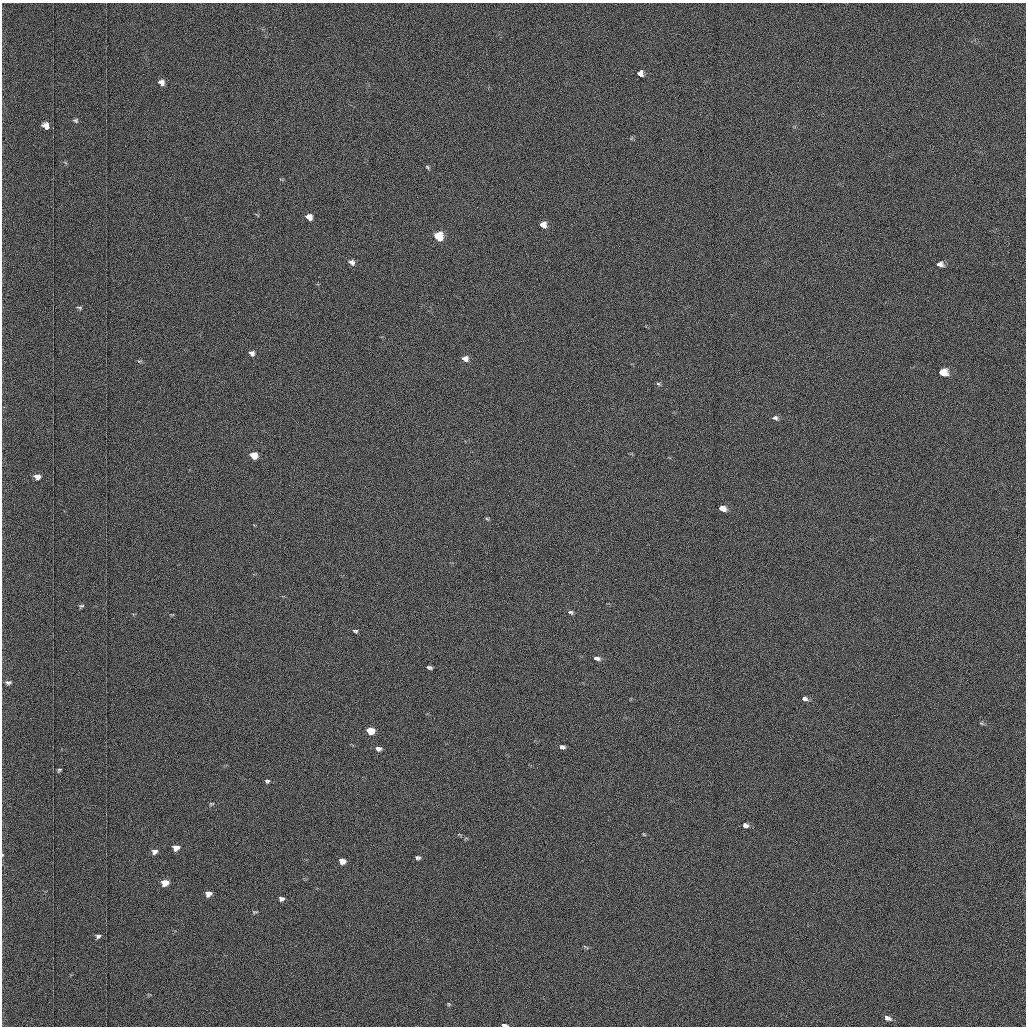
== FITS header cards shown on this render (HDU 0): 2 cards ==
NAXIS1  =                 1024 /fastest changing axis
NAXIS2  =                 1024 /next to fastest changing axis

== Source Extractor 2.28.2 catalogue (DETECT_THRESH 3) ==
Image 1024 x 1024 px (HDU 0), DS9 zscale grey, 1 PNG px = 1 image px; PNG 1028 x 1028 px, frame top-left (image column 1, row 1024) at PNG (2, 3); no overlay
Background 1030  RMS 5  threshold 15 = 3 sigma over >= 5 px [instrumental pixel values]
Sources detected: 52; all 52 listed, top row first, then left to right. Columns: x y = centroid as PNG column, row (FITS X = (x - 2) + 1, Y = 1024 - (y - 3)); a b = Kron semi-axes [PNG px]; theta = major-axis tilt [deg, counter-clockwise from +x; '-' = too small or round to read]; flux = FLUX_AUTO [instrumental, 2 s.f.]
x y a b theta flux
640 73 6 5 - 1800
162 82 7 6 - 2000
76 120 7 6 - 700
46 126 7 6 - 2800
65 162 6 4 -20 450
427 167 6 3 -50 420
309 217 6 5 - 2900
543 225 6 5 - 3500
439 236 6 6 - 19000
352 262 6 5 - 1200
940 264 7 5 -6 1500
79 308 8 5 -17 650
252 353 5 4 - 1300
465 359 6 5 - 2300
140 361 7 4 21 580
943 372 7 6 - 10000
658 384 6 4 -29 450
775 418 7 6 - 920
254 455 6 5 - 8000
37 477 7 6 - 2300
722 508 6 4 -22 4700
487 519 5 4 - 380
81 606 8 5 23 640
571 612 6 4 -16 670
172 615 6 3 0 310
355 631 5 3 - 580
597 658 6 4 -14 1500
429 667 5 3 - 770
8 682 9 6 7 1100
805 699 6 4 -23 1100
981 723 6 4 -42 360
371 731 6 5 - 10000
562 747 5 3 - 900
378 749 5 4 - 1300
59 770 6 4 45 550
267 781 6 4 5 590
211 804 8 5 18 670
745 825 6 5 - 1500
644 834 5 3 - 270
176 848 6 5 - 2600
155 851 8 6 30 1500
2 855 5 3 - 280
418 858 6 5 - 820
342 861 6 5 - 3200
165 883 6 5 - 5900
208 894 7 6 - 2400
281 899 6 4 12 1100
255 912 7 4 6 490
98 936 7 5 19 880
449 1004 5 5 - 370
887 1018 10 6 -25 1700
504 1025 5 3 - 1200
At the frame edge (FLAGS 8, measured only in part): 2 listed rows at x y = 2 855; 504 1025

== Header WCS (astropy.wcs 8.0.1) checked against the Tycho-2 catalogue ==
Header WCS as astropy/WCSLIB reads it (applying the file's SIP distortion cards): RA---TAN-SIP/DEC--TAN-SIP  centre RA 03:06:50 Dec +48:56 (46.71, +48.94 deg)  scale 1.67 arcsec/px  FOV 28.5' x 28.5'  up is -179 deg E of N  parity flipped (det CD > 0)
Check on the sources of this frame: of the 52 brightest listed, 21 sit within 2.5 arcsec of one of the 34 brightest Tycho-2 stars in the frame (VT <= 12.17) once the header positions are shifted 0.15 arcsec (0.14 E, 0.05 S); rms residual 0.98 arcsec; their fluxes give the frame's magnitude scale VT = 19.62 - 2.5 log10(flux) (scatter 0.28 mag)
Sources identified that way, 21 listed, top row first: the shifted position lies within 2.5 arcsec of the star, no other Tycho-2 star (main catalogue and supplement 1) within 5.0 arcsec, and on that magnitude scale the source's flux lands within +1.5 / -3 mag of the star's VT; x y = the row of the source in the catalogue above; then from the Tycho-2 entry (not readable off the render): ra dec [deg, ICRS J2000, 3 dp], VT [Tycho-2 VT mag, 2 dp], TYC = Tycho-2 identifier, HIP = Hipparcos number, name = IAU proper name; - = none
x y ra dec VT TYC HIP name
640 73 46.616 +48.736 11.76 3314-1619-1 - -
46 126 47.035 +48.756 11.63 3318-1002-1 - -
309 217 46.851 +48.800 10.96 3318-412-1 - -
543 225 46.686 +48.806 10.73 3318-1207-1 - -
439 236 46.759 +48.810 9.54 3318-20-1 - -
940 264 46.407 +48.826 11.40 3318-1121-1 - -
252 353 46.893 +48.863 11.43 3318-844-1 - -
943 372 46.405 +48.876 9.33 3318-744-1 - -
775 418 46.524 +48.896 11.94 3318-478-1 - -
254 455 46.892 +48.911 10.59 3318-510-1 - -
37 477 47.045 +48.919 11.50 3318-988-1 - -
722 508 46.562 +48.938 10.40 3318-18-1 - -
805 699 46.505 +49.027 11.73 3318-502-1 - -
371 731 46.813 +49.039 9.70 3318-216-1 - -
745 825 46.548 +49.085 12.06 3318-1128-1 - -
176 848 46.952 +49.092 11.30 3318-80-1 - -
342 861 46.834 +49.100 10.69 3318-1528-1 - -
165 883 46.960 +49.108 10.19 3318-1062-1 - -
208 894 46.930 +49.114 11.35 3318-390-1 - -
281 899 46.878 +49.117 12.15 3318-918-1 - -
504 1025 46.721 +49.177 11.40 3318-150-1 - -